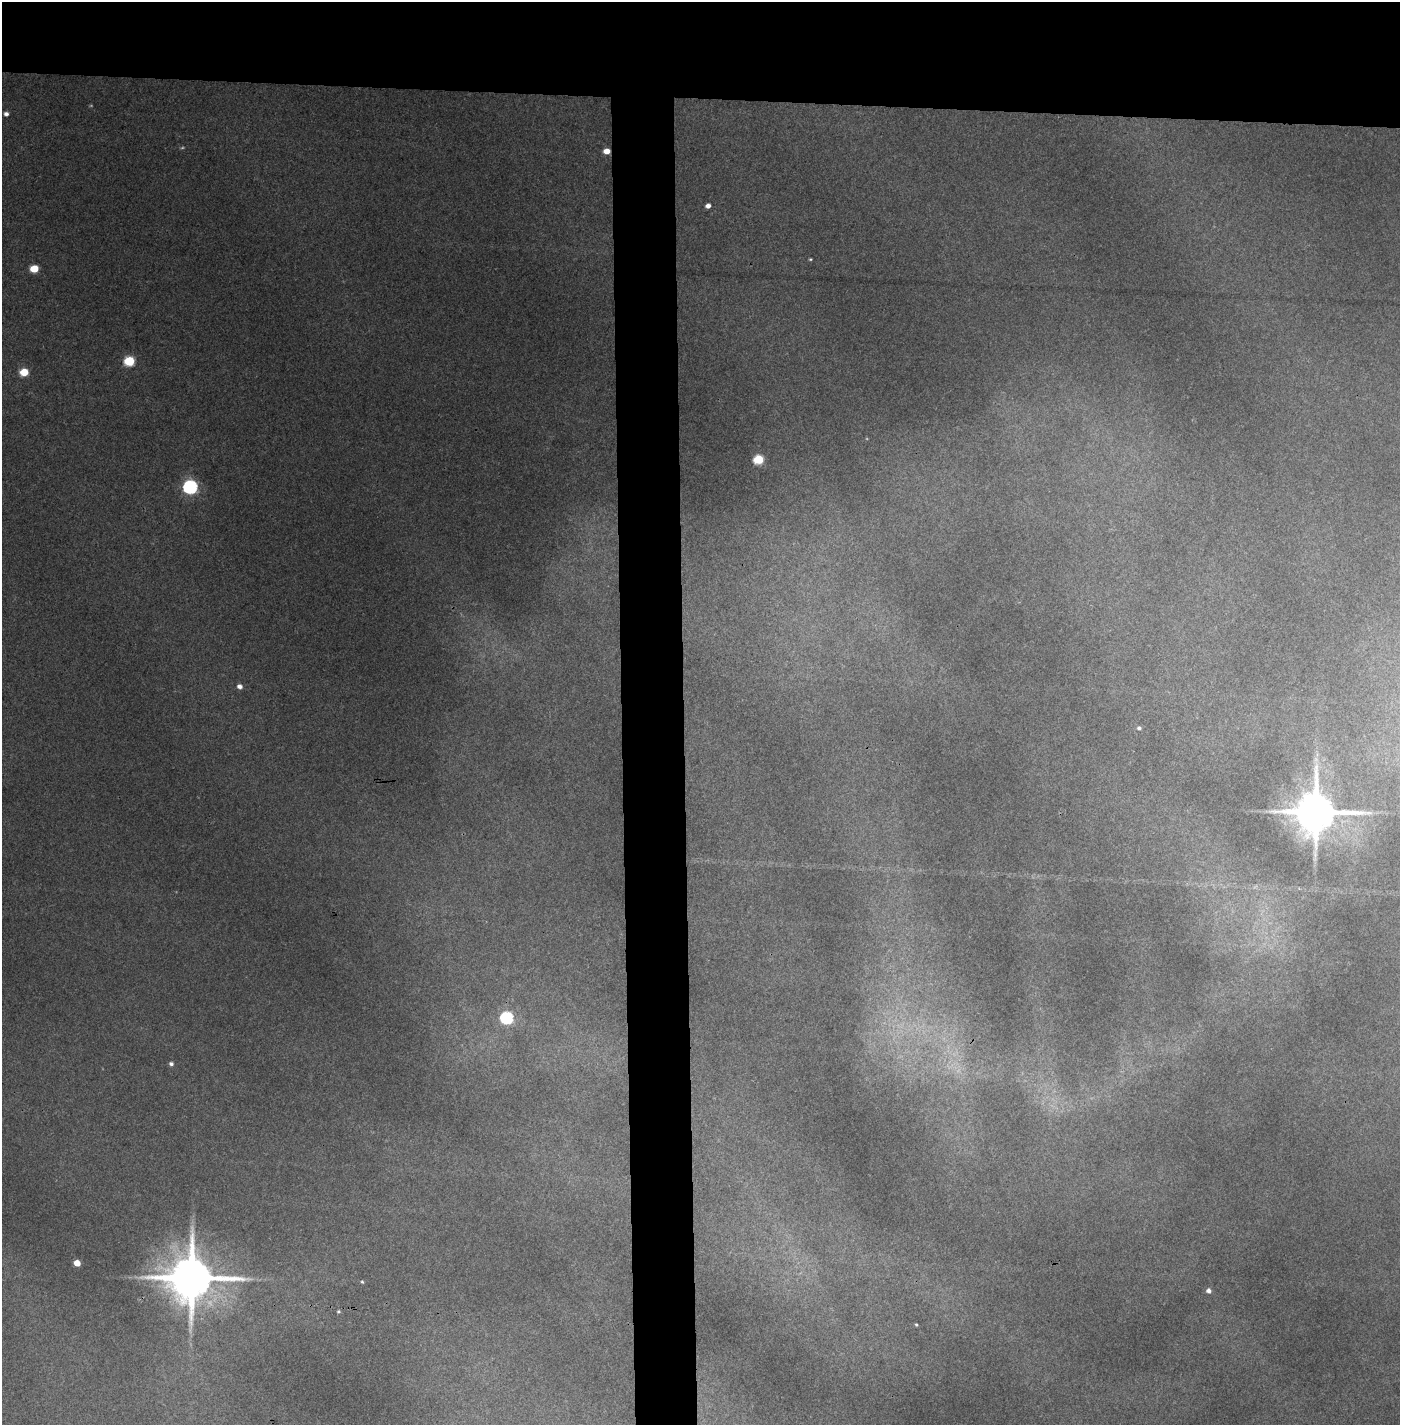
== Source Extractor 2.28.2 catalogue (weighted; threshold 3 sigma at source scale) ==
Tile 2 of 3 x 3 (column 2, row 1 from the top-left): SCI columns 1450-2847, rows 2848-4270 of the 4295 x 4271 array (HDU 1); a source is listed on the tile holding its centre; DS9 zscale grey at full resolution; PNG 1402 x 1427 px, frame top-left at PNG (2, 2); no overlay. Shown black and unused: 11% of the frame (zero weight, under 3 of 4 exposures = <1% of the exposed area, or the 3 px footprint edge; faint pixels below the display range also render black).
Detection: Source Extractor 2.28.2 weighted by HDU 2 'WHT'; one run over the whole footprint, this tile lists its part. Background 0.205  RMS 0.009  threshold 0.0406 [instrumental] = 3 sigma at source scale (4.5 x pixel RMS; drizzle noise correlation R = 1.50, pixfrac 1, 0.05/0.05 arcsec/px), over >= 5 px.
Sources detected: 21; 1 too faint to see at this stretch — not listed; the other 20 listed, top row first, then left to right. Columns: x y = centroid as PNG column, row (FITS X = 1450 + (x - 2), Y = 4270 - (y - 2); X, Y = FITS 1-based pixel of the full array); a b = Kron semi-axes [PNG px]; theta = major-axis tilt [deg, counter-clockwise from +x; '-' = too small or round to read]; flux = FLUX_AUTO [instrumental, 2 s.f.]
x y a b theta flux
6 114 5 5 - 3.4
607 151 5 4 - 9.2
708 206 4 4 - 4.7
810 259 3 2 - 0.89
34 269 6 5 - 25
129 361 6 6 - 60
24 372 6 5 - 27
758 459 6 5 - 52
190 487 7 6 - 220
240 686 6 5 - 4.4
1139 728 5 5 - 2.1
1316 812 13 12 - 4300
507 1018 6 6 - 140
171 1064 5 4 - 2.6
77 1263 5 4 - 13
191 1278 15 13 -3 5200
362 1282 4 3 - 1.1
1208 1291 5 5 - 3.6
338 1311 4 4 - 1.4
916 1325 4 3 - 1
Overlapping masked pixels (flux is a lower limit): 2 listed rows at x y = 607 151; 191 1278